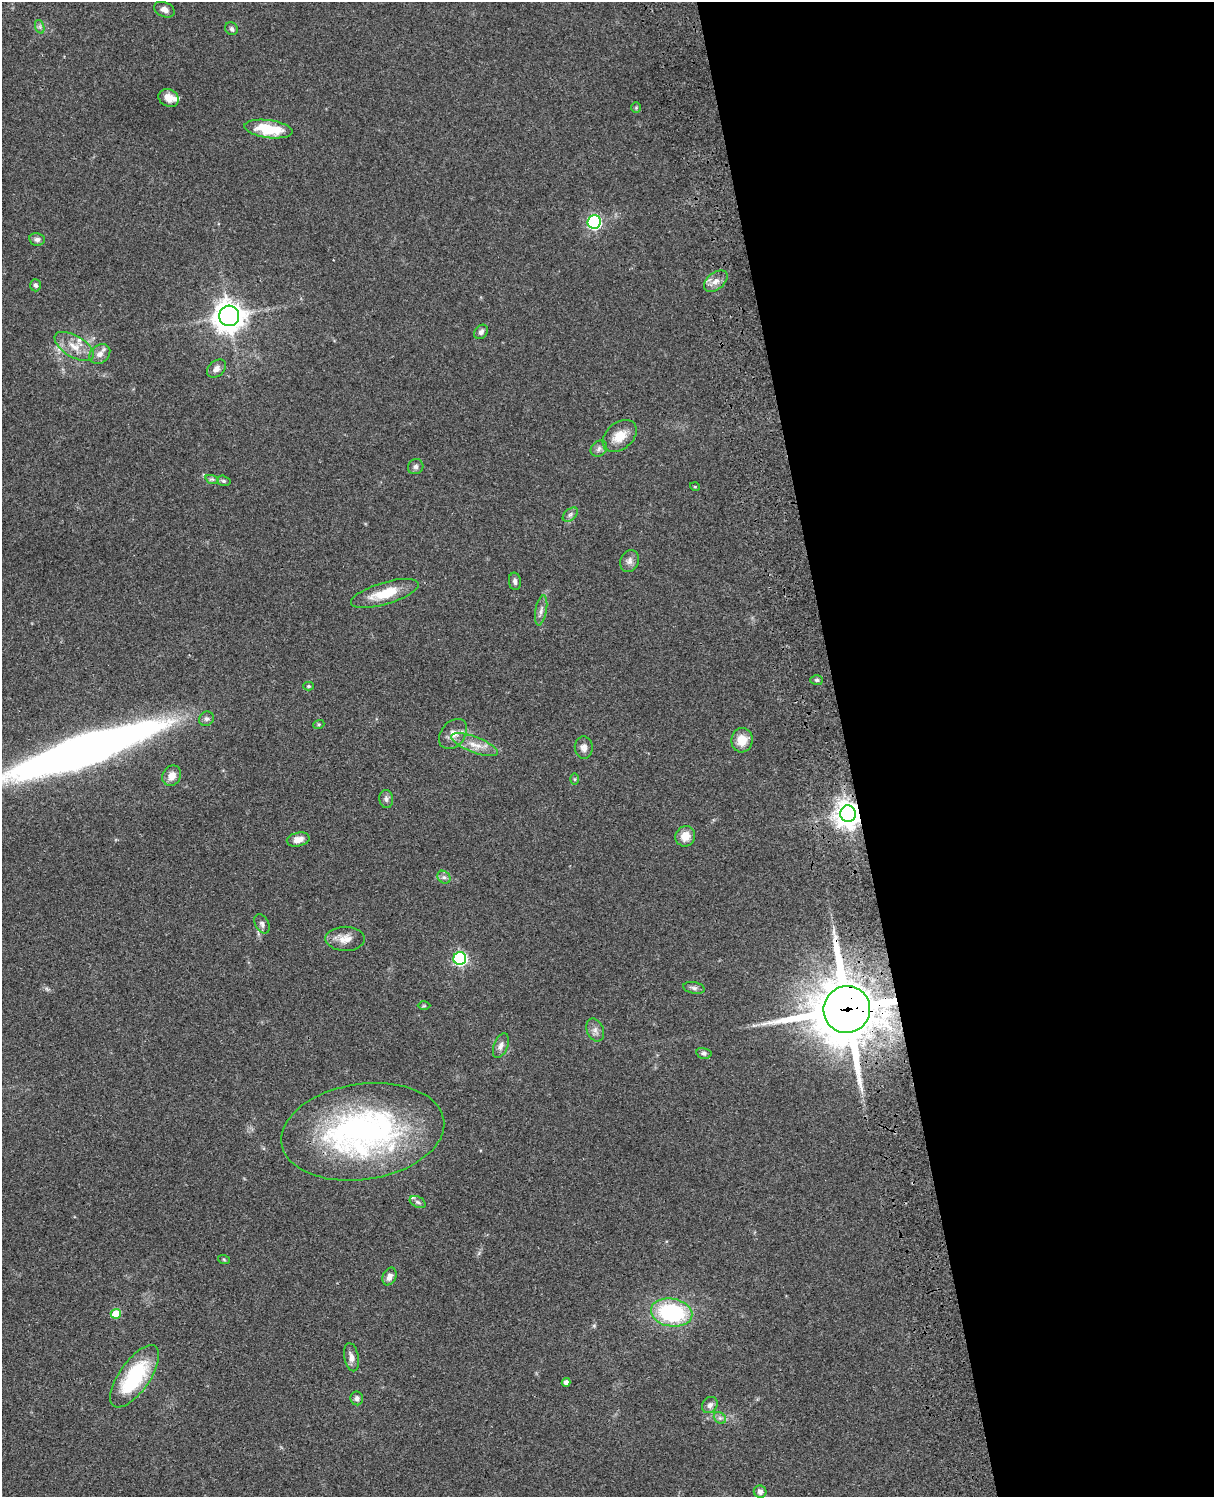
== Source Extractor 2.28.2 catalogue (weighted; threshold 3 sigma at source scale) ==
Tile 8 of 4 x 3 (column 4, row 2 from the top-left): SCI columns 3758-4969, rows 1773-3267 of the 5087 x 4926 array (HDU 1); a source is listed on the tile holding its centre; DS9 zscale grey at full resolution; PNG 1216 x 1499 px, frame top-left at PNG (2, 2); each listed source drawn as its Kron ellipse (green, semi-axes under 4 px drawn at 4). Shown black and unused: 30% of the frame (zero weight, under 3 of 4 exposures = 6% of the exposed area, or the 3 px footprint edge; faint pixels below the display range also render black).
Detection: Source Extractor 2.28.2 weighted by HDU 2 'WHT'; one run over the whole footprint, this tile lists its part. Background 0.0773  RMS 0.0058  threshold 0.0261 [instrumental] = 3 sigma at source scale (4.5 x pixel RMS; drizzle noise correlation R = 1.50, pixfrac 1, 0.05/0.05 arcsec/px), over >= 5 px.
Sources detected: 69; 1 inside a brighter object's white glare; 2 long thin detections or spike segments (spike, bleed or trail) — neither listed nor drawn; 3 inside a brighter listed object's ellipse — not listed separately; the other 63 listed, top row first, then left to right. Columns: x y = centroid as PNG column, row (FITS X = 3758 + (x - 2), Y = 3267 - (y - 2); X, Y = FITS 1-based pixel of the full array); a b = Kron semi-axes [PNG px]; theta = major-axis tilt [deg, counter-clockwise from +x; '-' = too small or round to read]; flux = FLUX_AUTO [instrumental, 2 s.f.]
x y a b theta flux
164 10 11 7 -23 3
40 27 7 4 -72 1.2
231 29 7 6 - 1.5
169 98 10 8 -27 5.7
636 108 5 4 - 0.75
269 129 24 9 -8 22
594 222 7 6 - 91
37 239 8 6 -11 1.9
716 281 13 8 39 4.2
35 285 6 5 - 1.3
229 316 10 10 - 760
481 332 8 6 51 2
74 346 22 10 -31 8.6
100 354 11 9 38 3.9
216 369 11 7 40 3.1
620 436 19 13 40 9.7
599 448 9 7 43 2.2
416 467 8 7 - 1.8
212 479 7 4 -18 1.1
224 481 7 5 -16 1.1
695 487 5 3 - 0.48
570 515 9 5 42 1.7
629 561 11 9 67 3.1
515 581 9 6 -82 2
385 593 35 11 17 16
541 610 15 5 79 2.6
817 680 6 5 - 1.1
308 686 5 4 - 0.84
206 719 8 7 - 1.6
319 724 5 3 - 0.72
453 734 17 12 51 5.8
742 740 12 10 83 8.4
475 745 25 8 -21 7.6
584 748 11 9 -85 3.2
172 776 10 9 - 5
575 779 6 4 -90 0.7
386 799 9 7 -85 1.9
848 814 8 7 - 670
685 836 10 9 - 6.6
298 840 11 7 12 4.7
444 877 7 6 - 1.7
262 924 10 7 -59 1.8
345 939 20 12 -1 6.4
460 958 6 6 - 100
694 988 11 6 -11 1.7
424 1006 6 4 1 0.71
847 1009 23 23 - 4000
595 1030 12 8 -67 2.9
501 1046 13 7 68 2.9
704 1053 8 5 -13 1.4
363 1132 82 48 8 170
418 1202 8 5 -27 1.4
224 1260 6 4 -20 0.7
389 1276 9 6 66 3.3
672 1313 21 14 -10 61
116 1314 5 5 - 17
351 1357 14 7 -78 3.5
135 1376 36 15 55 44
566 1382 4 4 - 2.6
357 1398 7 6 - 1.9
710 1405 9 7 48 2.5
720 1418 7 5 -44 1.4
760 1492 6 6 - 2
Overlapping masked pixels (flux is a lower limit): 3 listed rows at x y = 848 814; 847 1009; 363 1132